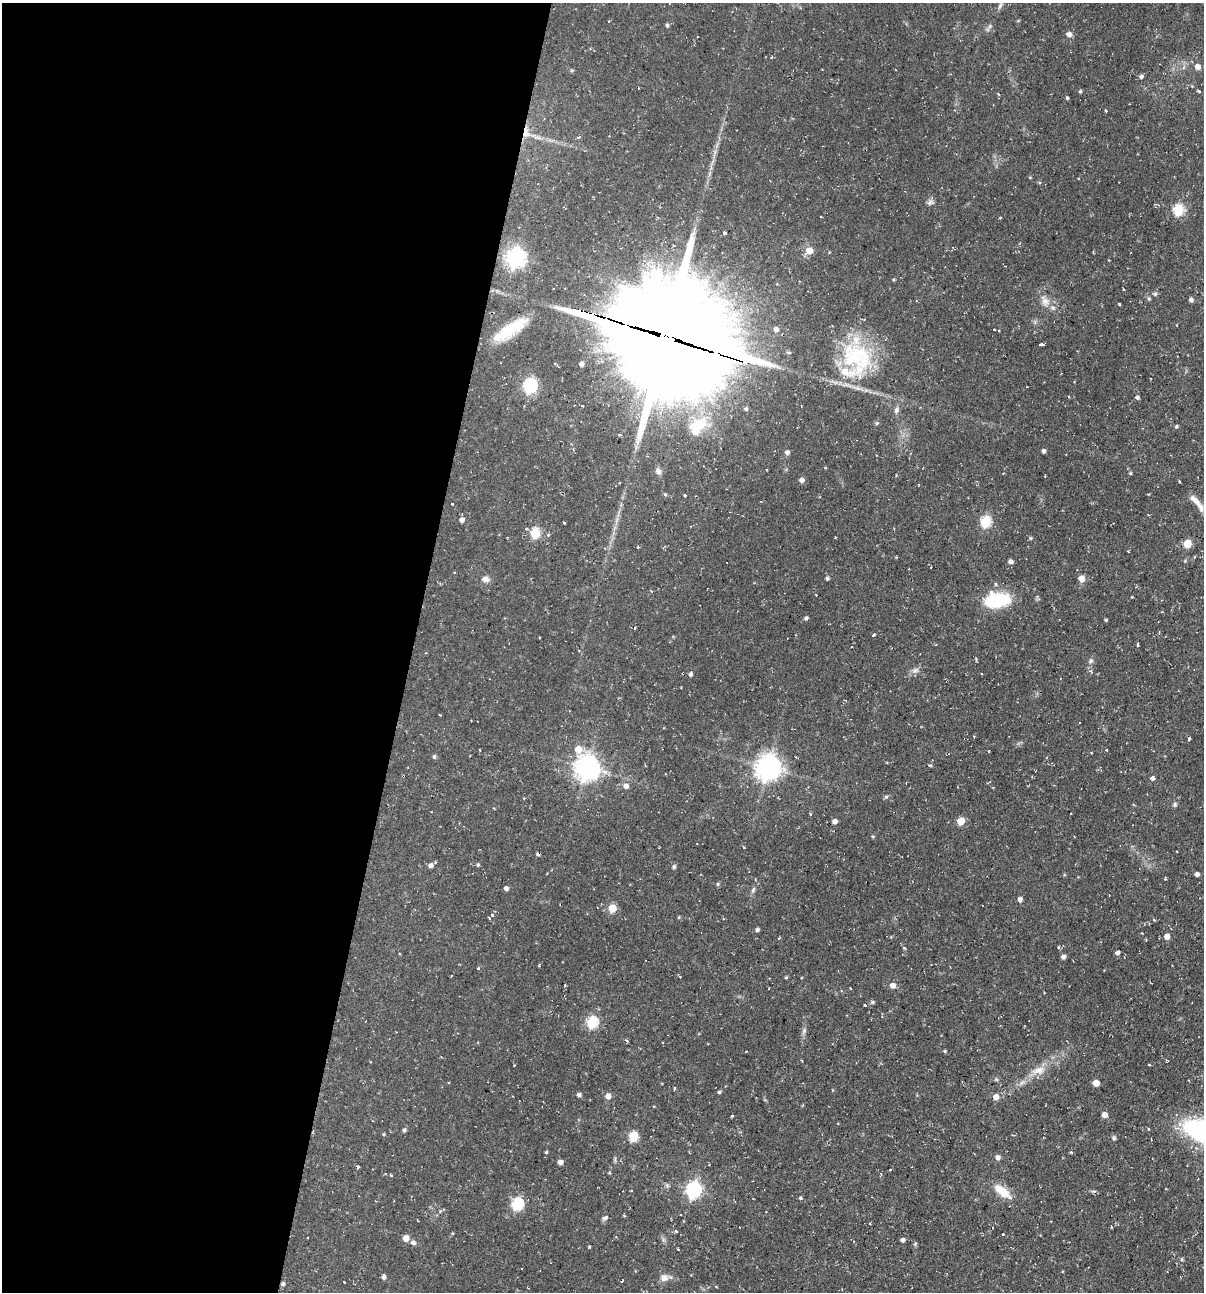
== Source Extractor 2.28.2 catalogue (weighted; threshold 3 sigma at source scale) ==
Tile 5 of 4 x 4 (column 1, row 2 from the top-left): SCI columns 253-1454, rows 2583-3872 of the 5184 x 5163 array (HDU 1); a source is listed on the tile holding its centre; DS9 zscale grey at full resolution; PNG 1206 x 1294 px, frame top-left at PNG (2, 3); no overlay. Shown black and unused: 34% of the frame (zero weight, under 2 of 3 exposures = <1% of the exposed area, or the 3 px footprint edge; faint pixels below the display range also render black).
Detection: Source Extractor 2.28.2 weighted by HDU 2 'WHT'; one run over the whole footprint, this tile lists its part. Background 0.058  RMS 0.0064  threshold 0.0286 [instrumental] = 3 sigma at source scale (4.5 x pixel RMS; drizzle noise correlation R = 1.50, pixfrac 1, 0.05/0.05 arcsec/px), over >= 5 px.
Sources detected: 174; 1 inside a brighter object's white glare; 7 cosmic-ray / hot-pixel residue — not listed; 4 inside a brighter listed object's ellipse — not listed separately; the other 162 listed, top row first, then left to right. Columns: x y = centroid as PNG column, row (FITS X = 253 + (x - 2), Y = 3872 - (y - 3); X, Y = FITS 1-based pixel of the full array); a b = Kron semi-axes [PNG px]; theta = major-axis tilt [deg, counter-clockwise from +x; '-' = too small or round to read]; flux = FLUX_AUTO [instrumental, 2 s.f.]
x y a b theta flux
1000 6 9 5 65 1.6
667 25 5 4 - 1.1
990 26 7 4 71 1.2
1069 34 6 5 - 2.9
697 37 3 3 - 1.2
1198 66 7 6 - 2.9
1141 77 5 5 - 1.4
1080 91 4 4 - 0.9
1067 98 3 3 - 9.2
1106 111 3 2 - 0.71
526 133 13 9 -80 5.3
930 203 9 6 49 1.9
1178 210 6 5 - 50
821 217 3 2 - 0.44
724 233 3 3 - 1.8
809 251 7 6 - 6.1
515 258 7 7 - 320
1109 260 2 2 - 0.42
893 280 4 4 - 0.71
1155 294 6 5 - 1
1149 299 5 3 - 0.76
1045 300 14 9 -47 4.9
1191 300 5 5 - 1.6
1119 304 3 3 - 0.87
511 328 42 14 34 24
776 329 5 5 - 2.5
994 329 3 2 - 0.62
999 331 3 3 - 0.76
666 337 44 39 -33 13000
1041 344 5 3 - 2.3
857 357 49 38 -53 58
581 364 5 4 - 2.3
530 386 6 6 - 100
1137 397 5 4 - 1
582 406 4 2 - 0.56
746 409 5 5 - 1.2
896 410 9 6 87 1.9
877 423 5 5 - 0.86
698 426 32 19 45 23
1176 426 4 4 - 0.97
619 435 4 3 - 1.2
1043 451 4 3 - 1.8
787 453 5 4 - 2.2
658 471 9 7 -69 2.3
801 480 5 5 - 2.7
1179 481 3 2 - 0.63
665 494 4 4 - 0.81
684 495 3 3 - 2.6
1195 500 20 7 -46 5.8
452 504 3 3 - 0.83
461 520 5 5 - 2.8
986 522 6 5 - 47
535 533 5 5 - 35
1030 538 4 4 - 0.77
1187 544 5 5 - 18
1195 556 3 3 - 0.64
1010 562 5 4 - 2.2
827 578 5 4 - 0.99
1081 578 5 5 - 7.2
485 579 9 8 - 2.7
1132 596 3 3 - 0.97
996 600 25 15 7 34
806 618 4 4 - 1.3
1106 620 3 3 - 0.79
634 627 3 3 - 1.4
873 635 3 3 - 1.8
1138 644 4 3 - 1.7
976 659 5 3 - 0.59
1091 661 6 5 - 1.2
915 670 11 4 32 2
683 673 3 2 - 0.81
691 674 5 4 - 1.3
1189 738 4 3 - 3.3
578 749 7 7 - 6.8
480 750 3 2 - 0.7
1106 750 2 2 - 0.74
989 751 3 2 - 0.4
1091 753 3 3 - 0.53
434 757 5 4 - 1.2
930 765 5 3 - 0.58
587 768 8 8 - 570
768 768 8 8 - 590
403 776 4 3 - 0.74
1152 778 4 3 - 4.4
626 786 6 5 - 3.2
886 797 5 5 - 1
1175 804 7 4 -90 1
810 814 3 3 - 0.75
835 821 5 4 - 2.9
961 821 5 5 - 14
873 836 5 3 - 0.58
744 847 3 3 - 0.76
537 854 4 3 - 1
431 865 5 5 - 2.5
478 865 5 4 - 0.77
674 867 5 5 - 1.2
1197 874 4 4 - 2
718 884 5 5 - 0.79
506 888 4 4 - 2.2
753 890 7 4 47 1.1
1020 899 5 5 - 1.9
612 908 5 5 - 17
492 915 3 3 - 1.4
679 917 4 4 - 0.61
489 918 3 3 - 0.6
1154 920 4 3 - 0.59
757 930 4 4 - 1.5
1167 936 5 5 - 4.5
1058 947 5 3 - 0.59
904 948 3 3 - 1.5
1117 953 4 4 - 1.7
1063 957 4 4 - 2.2
539 965 4 2 - 0.89
478 969 3 3 - 1.7
680 977 3 3 - 0.66
786 977 4 4 - 0.77
892 985 5 5 - 3.8
841 991 4 3 - 0.52
872 1002 5 5 - 0.99
865 1005 3 3 - 1.1
592 1023 6 5 - 52
804 1031 8 4 75 1.5
626 1040 5 3 - 0.82
945 1051 4 3 - 0.68
1150 1065 3 3 - 1.7
1038 1070 19 10 16 7.2
1022 1082 7 4 19 1.6
1096 1083 5 5 - 7.2
674 1088 3 3 - 1.5
719 1092 4 3 - 0.94
579 1095 4 4 - 1.5
608 1096 5 5 - 4.1
996 1097 5 5 - 5.1
1104 1115 4 4 - 4.2
732 1116 3 3 - 1.1
404 1130 4 4 - 1.3
384 1134 4 4 - 0.69
633 1136 5 5 - 27
1114 1138 5 5 - 0.94
546 1152 4 4 - 0.64
1071 1152 4 3 - 0.6
997 1157 5 5 - 2.4
560 1162 4 4 - 3.2
358 1167 3 3 - 3.5
391 1175 4 3 - 0.7
693 1190 7 6 - 150
1002 1191 23 9 -37 10
800 1198 5 4 - 0.82
517 1204 6 6 - 66
606 1217 6 4 23 1.9
676 1231 4 3 - 1.6
1003 1234 3 3 - 0.67
406 1238 5 5 - 6.2
903 1240 5 5 - 1.5
413 1243 5 5 - 2.1
589 1247 3 3 - 0.6
678 1249 3 3 - 0.8
1181 1259 5 3 - 0.72
383 1277 5 4 - 1.9
664 1278 10 10 - 3.7
344 1282 3 2 - 0.5
283 1284 4 4 - 1.4
Overlapping masked pixels (flux is a lower limit): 5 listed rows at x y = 526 133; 666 337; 683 673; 403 776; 283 1284